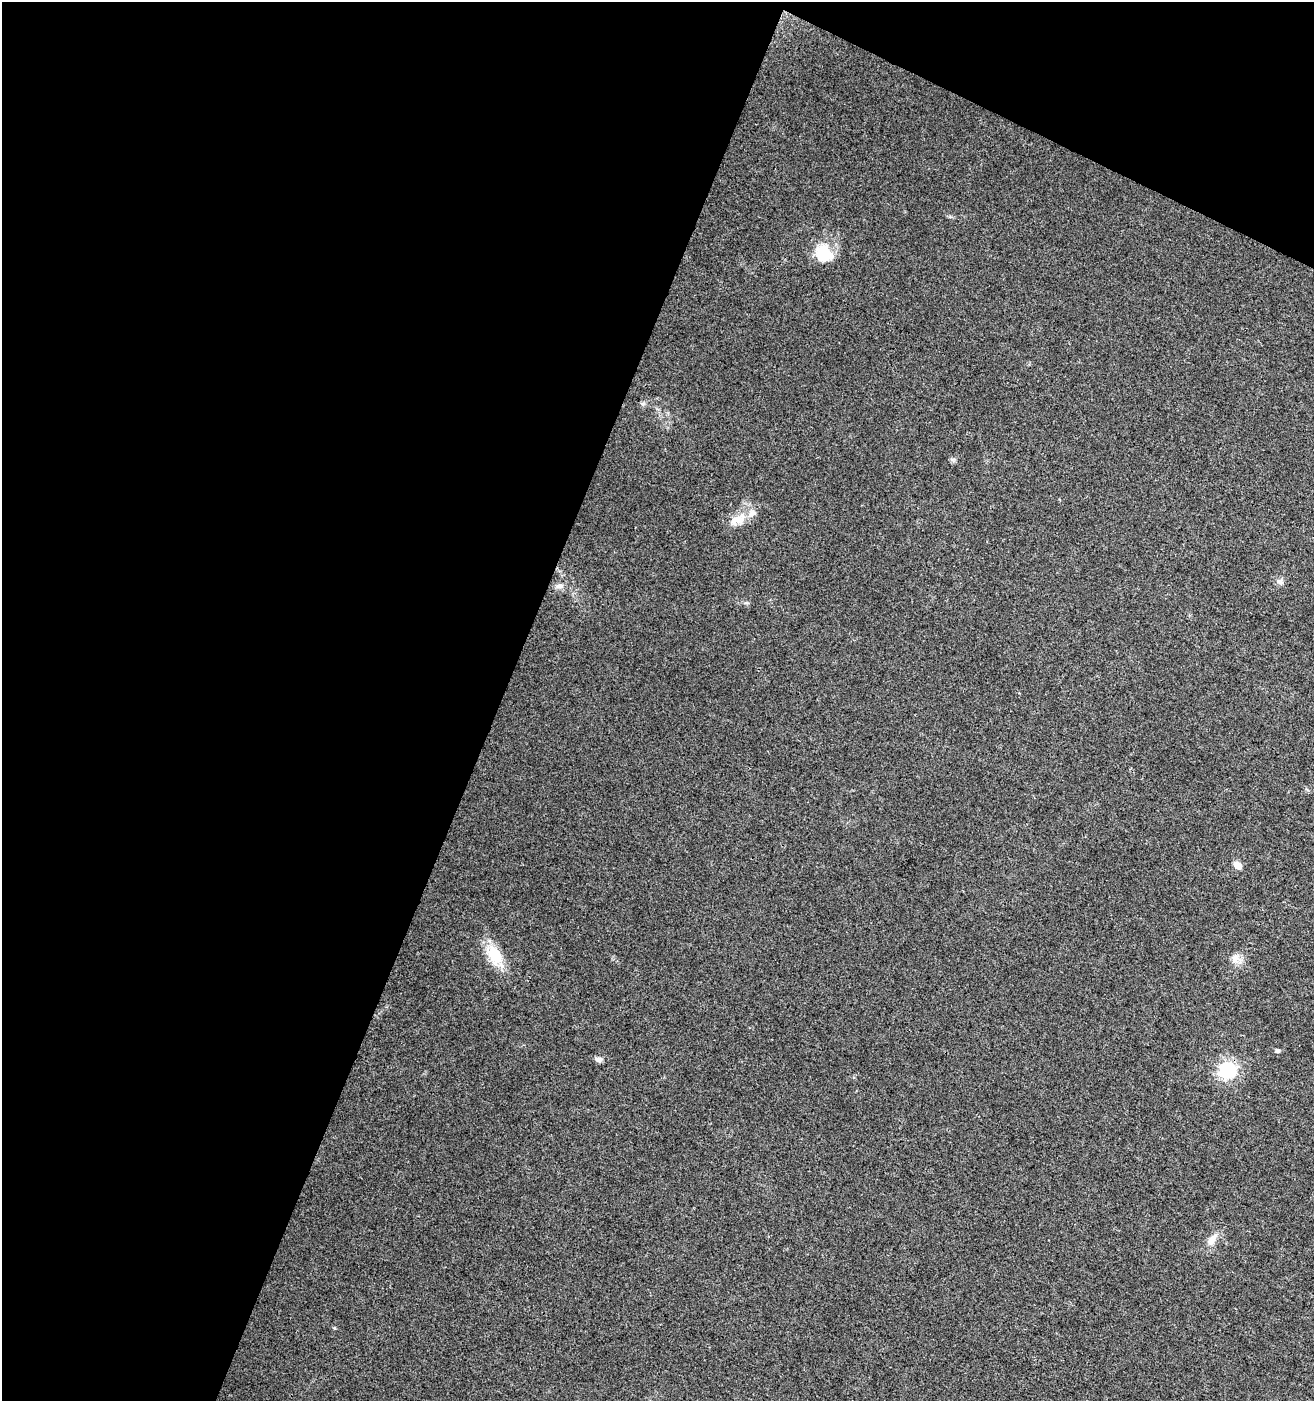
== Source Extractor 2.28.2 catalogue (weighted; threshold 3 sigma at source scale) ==
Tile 1 of 2 x 2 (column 1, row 1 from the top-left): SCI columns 107-1418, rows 1402-2800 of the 2855 x 2800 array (HDU 1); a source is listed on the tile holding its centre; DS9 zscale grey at full resolution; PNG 1316 x 1403 px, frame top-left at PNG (2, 2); no overlay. Shown black and unused: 42% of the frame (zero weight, under 3 of 4 exposures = <1% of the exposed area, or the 3 px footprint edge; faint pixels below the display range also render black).
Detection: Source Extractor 2.28.2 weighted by HDU 2 'WHT'; one run over the whole footprint, this tile lists its part. Background 0.0244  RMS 0.0047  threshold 0.0212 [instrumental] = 3 sigma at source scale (4.5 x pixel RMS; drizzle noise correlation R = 1.50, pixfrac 1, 0.0396/0.0396 arcsec/px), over >= 5 px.
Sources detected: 14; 1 inside a brighter listed object's ellipse — not listed separately; the other 13 listed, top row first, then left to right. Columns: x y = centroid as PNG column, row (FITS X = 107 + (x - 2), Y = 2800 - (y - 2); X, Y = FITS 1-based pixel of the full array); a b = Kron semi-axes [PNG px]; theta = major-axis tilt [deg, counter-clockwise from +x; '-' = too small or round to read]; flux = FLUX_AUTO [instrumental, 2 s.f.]
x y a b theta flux
823 253 21 17 -44 16
643 404 6 4 -19 0.8
738 520 25 12 25 7
1280 582 9 7 -17 1.8
560 586 10 7 1 2.3
1238 865 5 5 - 9.3
495 955 29 19 -66 13
1236 959 15 12 -27 4
1277 1050 5 5 - 1.3
599 1059 8 6 -7 2.2
1228 1070 7 7 - 100
1212 1239 19 9 52 4.4
334 1328 5 3 - 0.44
Unlisted compact peaks at least as high as the median listed source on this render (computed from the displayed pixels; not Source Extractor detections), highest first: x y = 952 459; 746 603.